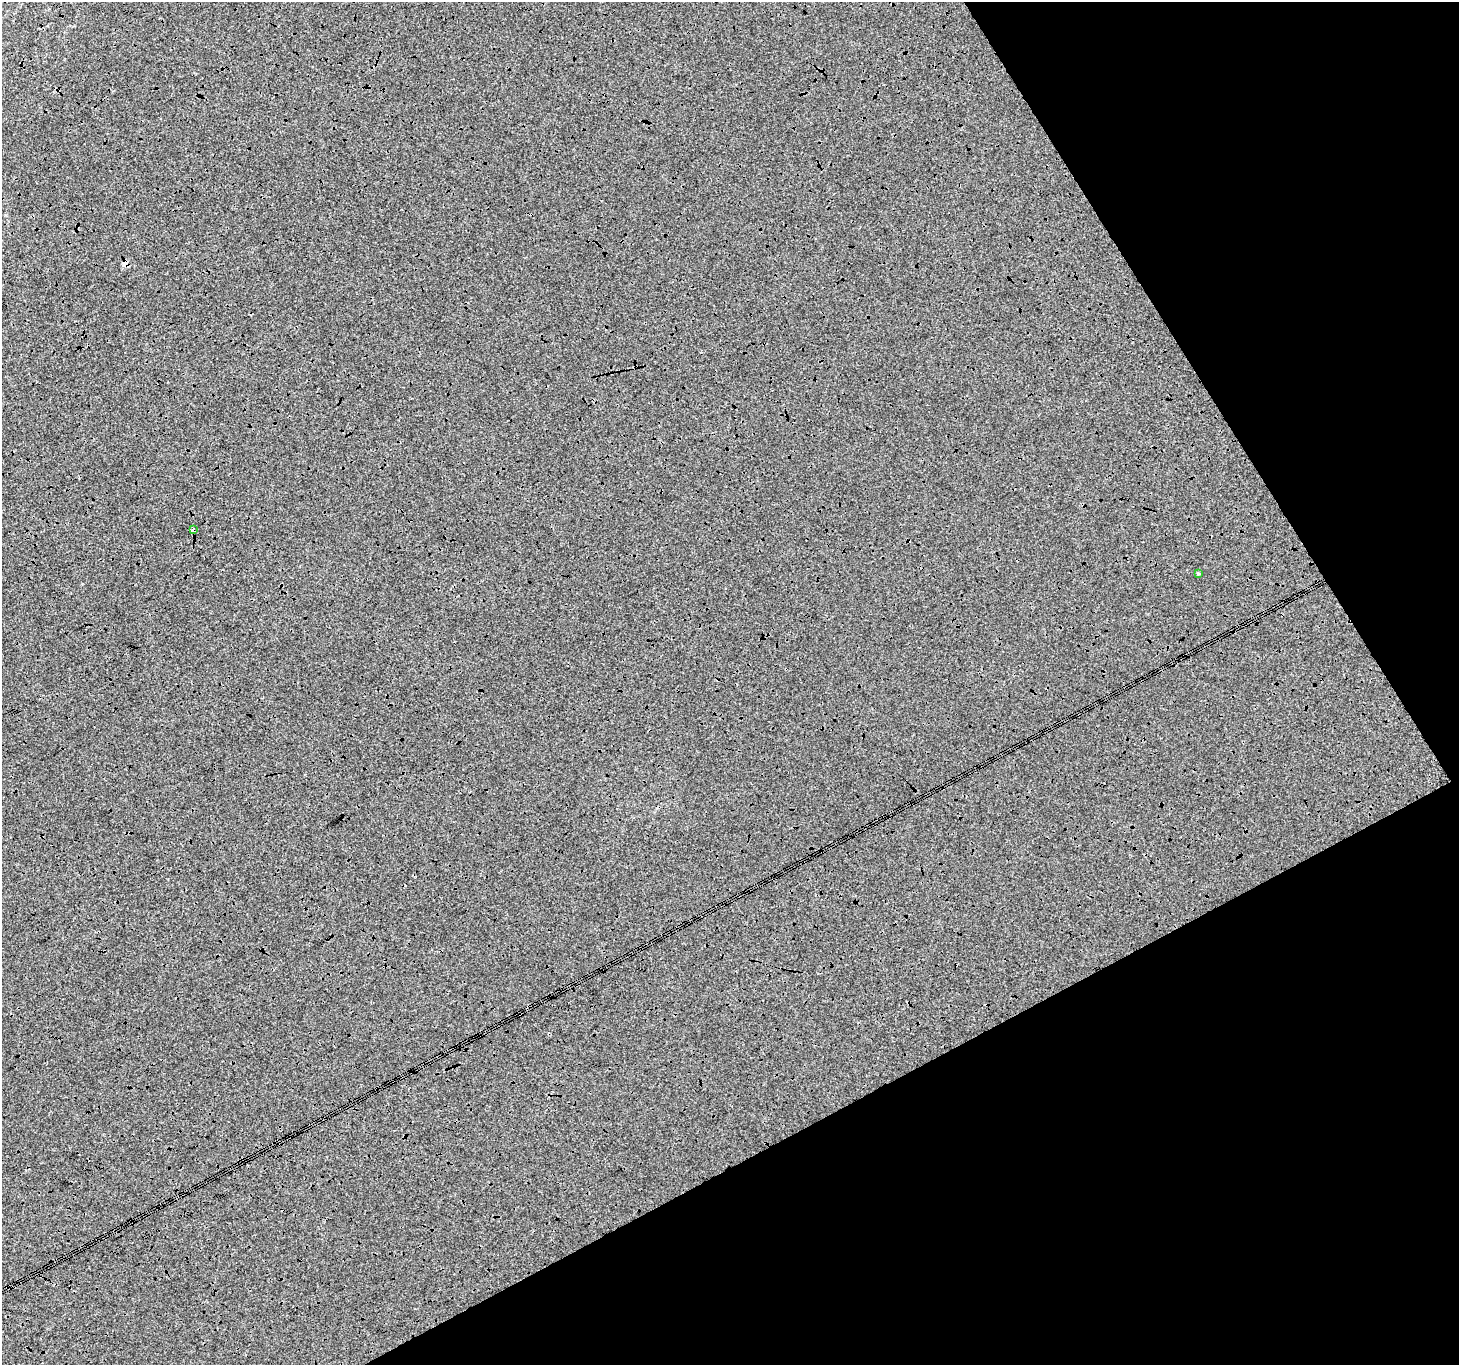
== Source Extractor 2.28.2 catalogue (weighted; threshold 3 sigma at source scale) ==
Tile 12 of 4 x 4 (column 4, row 3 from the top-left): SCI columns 4379-5835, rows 1535-2897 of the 5837 x 5734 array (HDU 1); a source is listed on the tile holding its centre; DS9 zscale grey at full resolution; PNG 1461 x 1367 px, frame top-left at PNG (2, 2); each listed source drawn as its Kron ellipse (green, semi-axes under 4 px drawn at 4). Shown black and unused: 27% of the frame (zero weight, under 3 of 4 exposures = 2% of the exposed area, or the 3 px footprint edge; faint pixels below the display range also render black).
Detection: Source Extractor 2.28.2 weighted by HDU 2 'WHT'; one run over the whole footprint, this tile lists its part. Background -7.37e-04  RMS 0.0064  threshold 0.0286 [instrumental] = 3 sigma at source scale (4.5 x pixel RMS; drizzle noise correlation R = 1.50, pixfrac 1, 0.0396/0.0396 arcsec/px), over >= 5 px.
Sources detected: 3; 1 cosmic-ray / hot-pixel residue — neither listed nor drawn; the other 2 listed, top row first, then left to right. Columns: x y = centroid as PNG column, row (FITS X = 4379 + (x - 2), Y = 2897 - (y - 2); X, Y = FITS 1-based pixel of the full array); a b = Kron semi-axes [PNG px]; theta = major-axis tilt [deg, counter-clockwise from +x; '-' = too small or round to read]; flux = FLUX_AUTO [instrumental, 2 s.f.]
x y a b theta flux
193 530 3 3 - 28
1198 574 4 3 - 1
Overlapping masked pixels (flux is a lower limit): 1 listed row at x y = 193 530